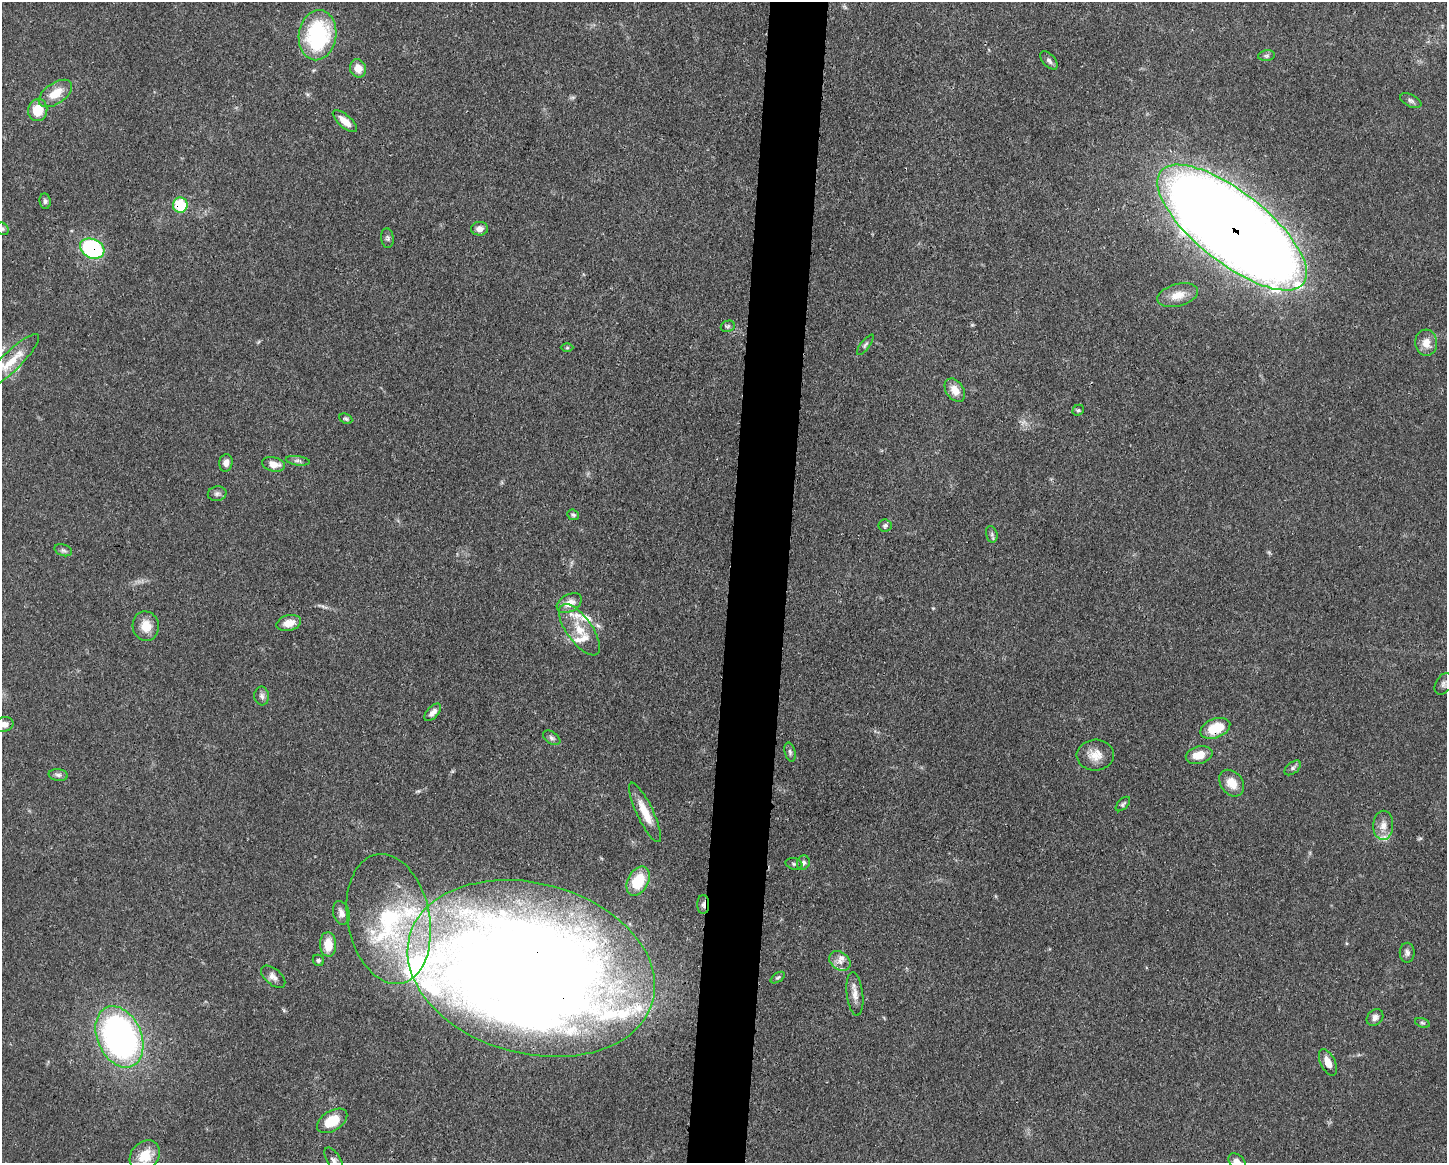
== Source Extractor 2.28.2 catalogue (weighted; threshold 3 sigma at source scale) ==
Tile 8 of 3 x 4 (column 2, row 3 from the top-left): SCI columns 1557-3001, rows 1168-2328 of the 4670 x 4658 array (HDU 1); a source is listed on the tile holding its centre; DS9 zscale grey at full resolution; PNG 1449 x 1165 px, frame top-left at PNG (2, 2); each listed source drawn as its Kron ellipse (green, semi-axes under 4 px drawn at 4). Shown black and unused: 4% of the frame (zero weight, under 3 of 4 exposures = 1% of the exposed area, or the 3 px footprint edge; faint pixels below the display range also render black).
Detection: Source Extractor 2.28.2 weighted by HDU 2 'WHT'; one run over the whole footprint, this tile lists its part. Background 0.055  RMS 0.0032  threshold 0.0145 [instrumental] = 3 sigma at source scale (4.5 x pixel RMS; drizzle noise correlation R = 1.50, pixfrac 1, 0.05/0.05 arcsec/px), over >= 5 px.
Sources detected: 86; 1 too faint to see at this stretch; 2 inside a brighter object's white glare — neither listed nor drawn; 10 inside a brighter listed object's ellipse — not listed separately; the other 73 listed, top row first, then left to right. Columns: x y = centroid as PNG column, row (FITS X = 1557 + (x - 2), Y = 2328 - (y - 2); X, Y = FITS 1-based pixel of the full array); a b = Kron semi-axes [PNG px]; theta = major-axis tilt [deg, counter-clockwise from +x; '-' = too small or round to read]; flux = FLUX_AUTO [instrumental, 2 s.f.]
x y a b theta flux
318 35 25 18 82 34
1266 56 8 5 7 0.77
1049 60 11 6 -48 1.1
358 68 9 8 - 3.3
55 93 19 10 34 5.7
1411 101 11 6 -26 1
38 110 11 9 75 6.6
345 121 15 6 -41 3.5
45 201 8 5 -83 0.77
180 205 7 7 - 14
1232 228 91 35 -38 1100
2 229 7 5 -43 0.68
480 229 8 7 - 1.7
387 238 10 6 -83 0.77
92 249 13 9 -27 36
1178 295 21 11 15 4.2
728 326 7 5 20 0.61
1426 343 13 11 -86 3.5
865 345 12 4 52 0.79
567 348 6 4 1 0.49
11 362 38 9 44 7
955 390 13 8 -55 3.5
1078 410 6 5 - 0.6
346 419 7 5 -26 0.6
298 461 12 4 -7 0.93
226 463 9 6 82 1.8
273 464 11 7 -13 3.2
217 494 9 7 10 1.1
573 515 6 5 - 0.64
885 526 6 6 - 0.77
992 534 8 5 -75 0.78
63 550 9 5 -18 0.87
569 603 13 8 29 3.1
289 623 12 8 15 3.7
146 626 15 13 -76 4.8
579 630 30 12 -55 8
1444 684 11 8 58 1.4
262 696 9 7 -85 1.1
433 712 11 5 48 1.7
4 724 9 7 12 2
1215 728 15 9 21 9
552 738 10 6 -35 0.95
790 752 9 5 -75 0.81
1095 755 19 15 4 4.6
1199 755 13 8 14 4.9
1293 768 9 5 38 0.88
58 775 9 6 -8 1.1
1232 783 14 11 -52 5
1123 804 9 5 45 0.66
645 812 32 8 -65 6.7
1383 825 14 10 87 2.9
803 863 7 6 - 0.92
794 864 8 5 -15 0.74
638 881 15 10 62 11
703 905 9 6 89 1.1
341 913 12 8 -73 2
389 919 66 41 -79 49
328 944 12 8 -87 5.9
1407 953 10 7 -89 1.2
318 960 6 5 - 0.59
840 961 11 8 -36 2.4
531 968 126 85 -15 710
273 977 14 8 -40 1.9
778 978 8 4 33 0.51
855 994 22 8 -83 2.9
1375 1018 9 7 45 1.6
1422 1023 7 4 -19 0.58
119 1037 32 22 -66 120
1328 1062 14 7 -64 3.3
332 1121 17 10 32 8.3
145 1156 17 13 47 7.3
334 1161 14 7 -61 1.7
1237 1161 9 7 -40 2.2
Overlapping masked pixels (flux is a lower limit): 6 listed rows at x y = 180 205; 1232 228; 92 249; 1215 728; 703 905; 531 968
Isophote crosses this tile's border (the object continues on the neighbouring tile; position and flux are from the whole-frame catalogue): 5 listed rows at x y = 2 229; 11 362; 4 724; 334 1161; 1237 1161